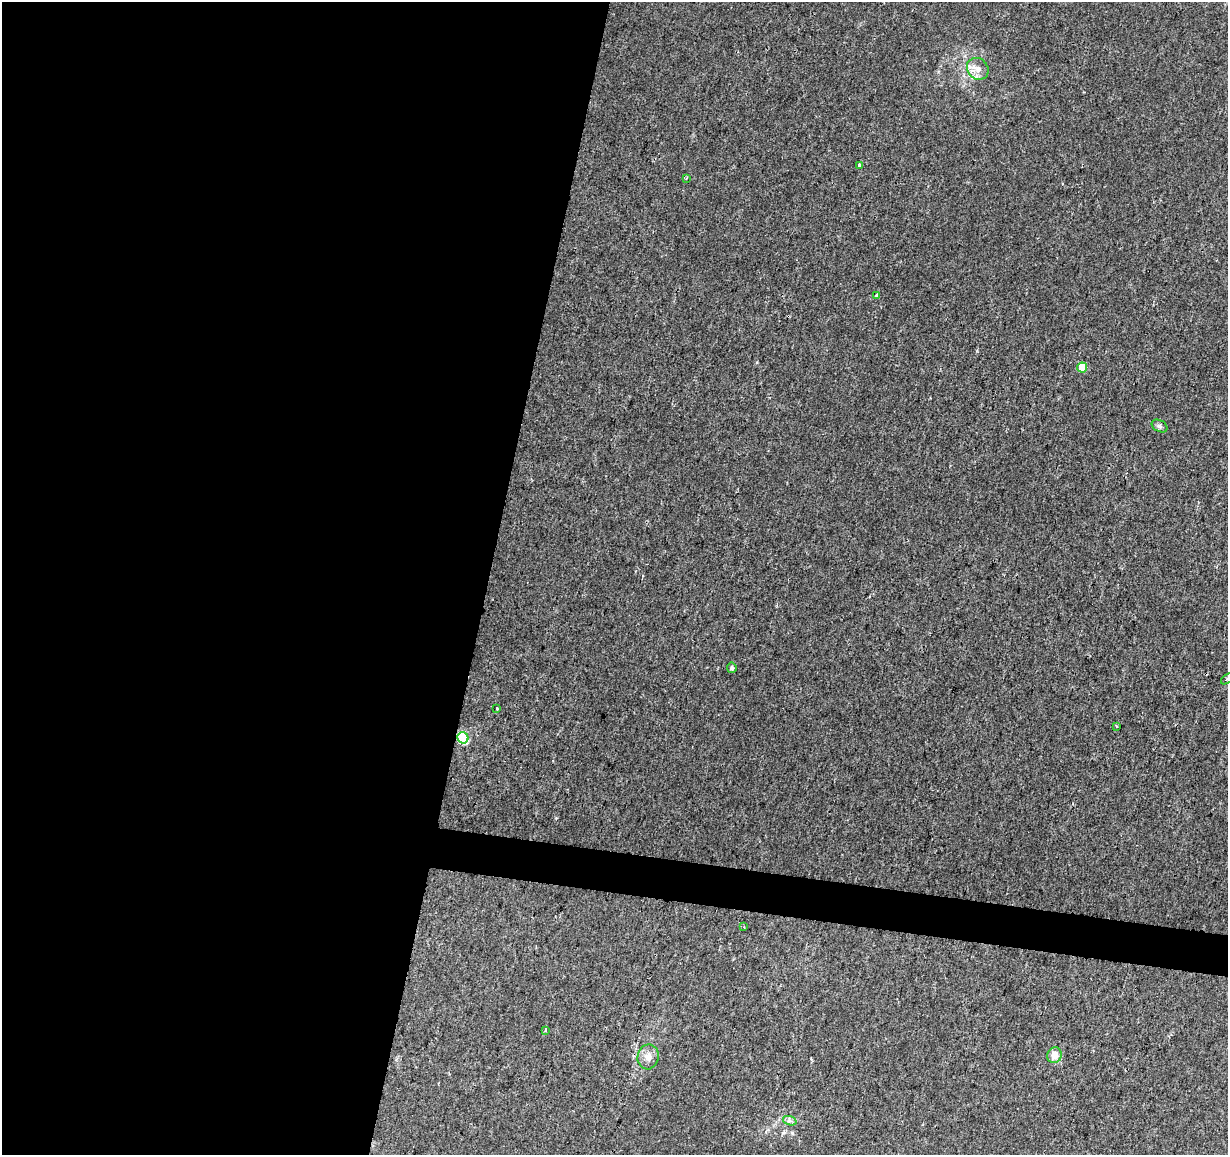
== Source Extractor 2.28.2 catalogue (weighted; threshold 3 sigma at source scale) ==
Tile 5 of 4 x 4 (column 1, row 2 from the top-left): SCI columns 1-1226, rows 2529-3681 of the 4913 x 5118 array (HDU 1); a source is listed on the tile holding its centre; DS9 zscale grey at full resolution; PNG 1230 x 1157 px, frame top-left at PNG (2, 2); each listed source drawn as its Kron ellipse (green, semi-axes under 4 px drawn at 4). Shown black and unused: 42% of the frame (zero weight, under 2 of 3 exposures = <1% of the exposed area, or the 3 px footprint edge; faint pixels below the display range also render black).
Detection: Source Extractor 2.28.2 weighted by HDU 2 'WHT'; one run over the whole footprint, this tile lists its part. Background 0.00516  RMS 0.0036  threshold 0.016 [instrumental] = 3 sigma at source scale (4.5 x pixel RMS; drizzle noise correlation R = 1.50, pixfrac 1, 0.0396/0.0396 arcsec/px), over >= 5 px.
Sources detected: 16; all 16 listed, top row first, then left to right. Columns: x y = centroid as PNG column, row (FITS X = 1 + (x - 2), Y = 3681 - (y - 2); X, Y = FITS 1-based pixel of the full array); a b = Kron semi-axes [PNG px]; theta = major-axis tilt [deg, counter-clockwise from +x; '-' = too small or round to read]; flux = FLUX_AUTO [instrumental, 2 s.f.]
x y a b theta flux
978 69 12 10 -47 3
859 165 4 3 - 3.5
686 178 4 3 - 0.41
877 296 4 3 - 1.7
1082 367 5 5 - 7.7
1159 426 8 5 -27 0.94
732 668 5 5 - 0.83
1227 679 7 3 38 0.52
497 708 3 2 - 0.39
1116 726 3 3 - 0.43
463 738 6 5 - 27
744 927 3 3 - 0.34
545 1030 3 3 - 1.7
1054 1055 8 7 - 3.6
648 1057 12 10 78 3
790 1121 7 4 -19 0.91
Overlapping masked pixels (flux is a lower limit): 1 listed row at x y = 463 738
Isophote crosses this tile's border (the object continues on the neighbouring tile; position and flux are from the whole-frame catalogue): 1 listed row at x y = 1227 679